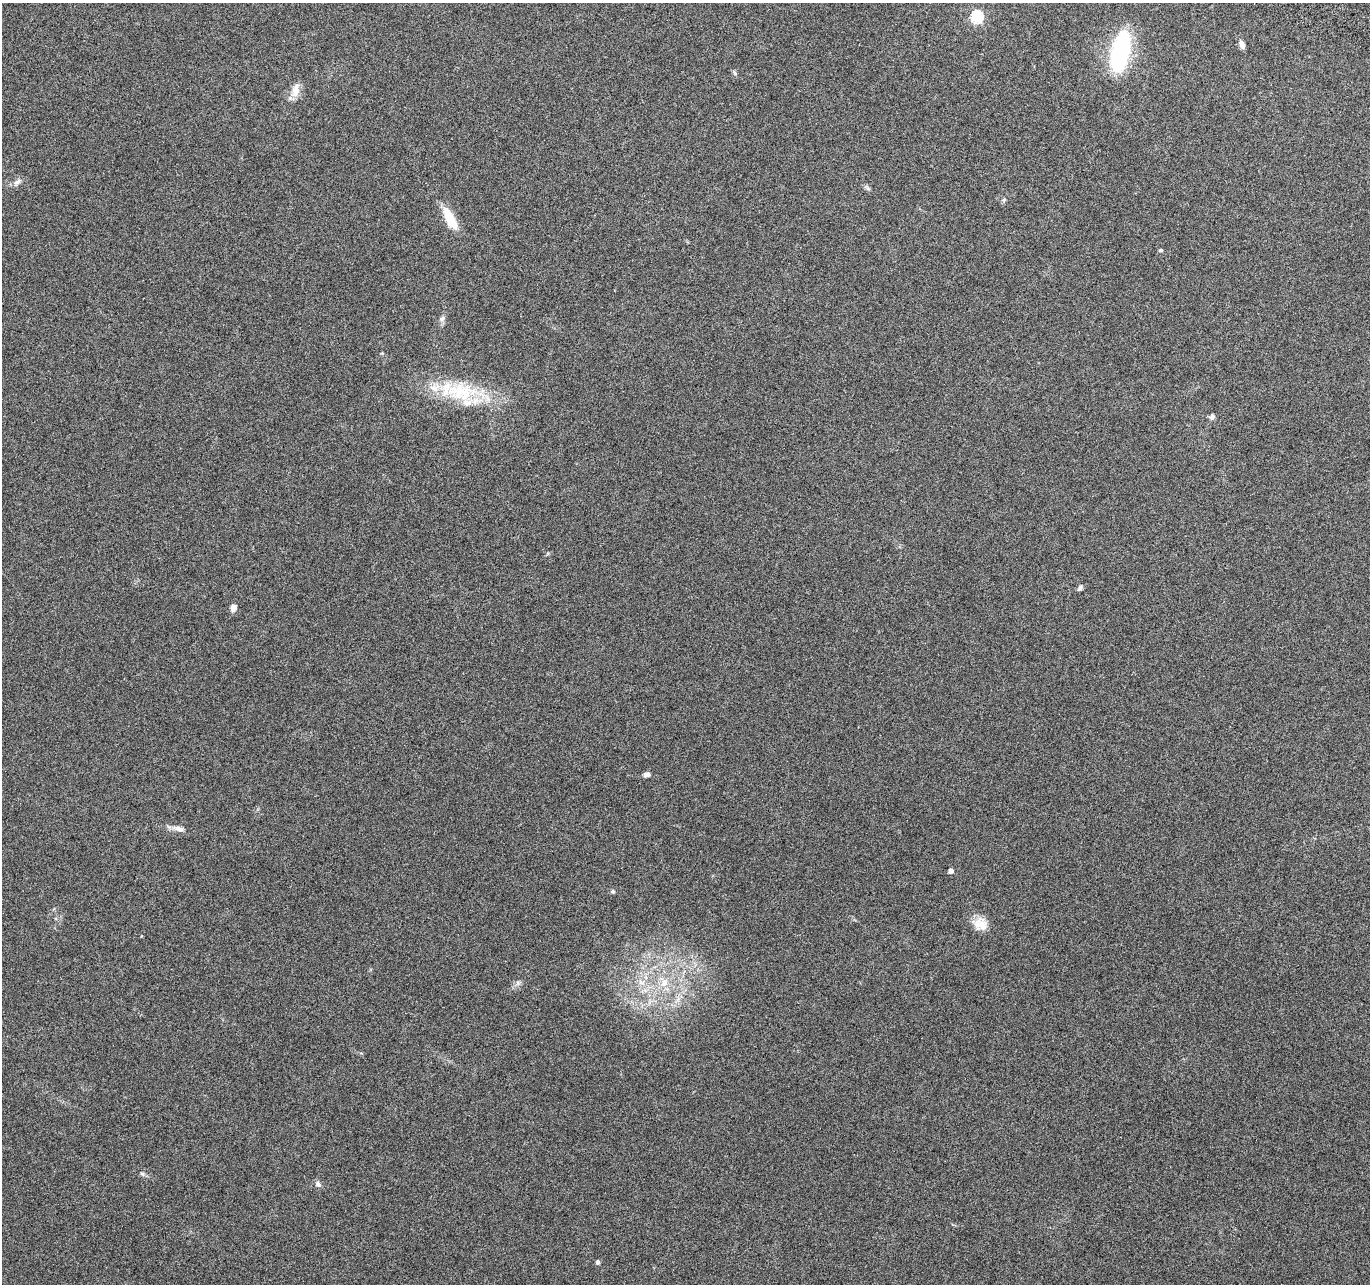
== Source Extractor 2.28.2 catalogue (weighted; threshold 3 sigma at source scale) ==
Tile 10 of 4 x 4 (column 2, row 3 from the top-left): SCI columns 1392-2759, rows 1551-2832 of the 5526 x 5730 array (HDU 1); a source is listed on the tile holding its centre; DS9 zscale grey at full resolution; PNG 1372 x 1286 px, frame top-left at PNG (2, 3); no overlay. Nothing masked; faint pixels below the display range render black.
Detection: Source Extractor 2.28.2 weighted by HDU 2 'WHT'; one run over the whole footprint, this tile lists its part. Background 0.0879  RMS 0.0055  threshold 0.0225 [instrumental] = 3 sigma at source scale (4.09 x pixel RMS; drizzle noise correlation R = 1.36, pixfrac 0.8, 0.0396/0.0396 arcsec/px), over >= 5 px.
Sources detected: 28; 2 inside a brighter listed object's ellipse — not listed separately; the other 26 listed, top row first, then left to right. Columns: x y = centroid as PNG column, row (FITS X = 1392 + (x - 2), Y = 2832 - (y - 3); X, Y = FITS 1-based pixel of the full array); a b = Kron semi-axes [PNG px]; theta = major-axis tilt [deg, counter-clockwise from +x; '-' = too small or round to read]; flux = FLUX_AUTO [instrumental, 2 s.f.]
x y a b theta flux
977 17 6 6 - 57
1242 45 11 6 -73 2.5
1120 51 43 16 80 60
735 73 8 5 -61 0.9
295 90 21 9 75 5.1
17 182 11 6 43 2.2
868 188 9 3 -45 0.9
1004 200 7 4 57 0.8
450 218 28 10 -61 12
1160 250 5 4 - 0.71
442 319 9 6 62 1.6
461 392 47 26 -7 33
1212 417 8 6 67 1.4
1080 588 9 5 57 1.2
233 608 9 7 65 2.8
646 775 7 5 4 1.8
178 828 19 6 -15 3.1
951 871 5 4 - 2.2
613 891 6 5 - 0.97
980 924 17 17 - 6.8
641 982 11 7 -34 3.5
664 982 13 11 73 6.2
518 983 7 4 72 1
142 1173 7 5 -50 0.96
318 1184 8 7 - 1.7
598 1262 5 4 - 1.2